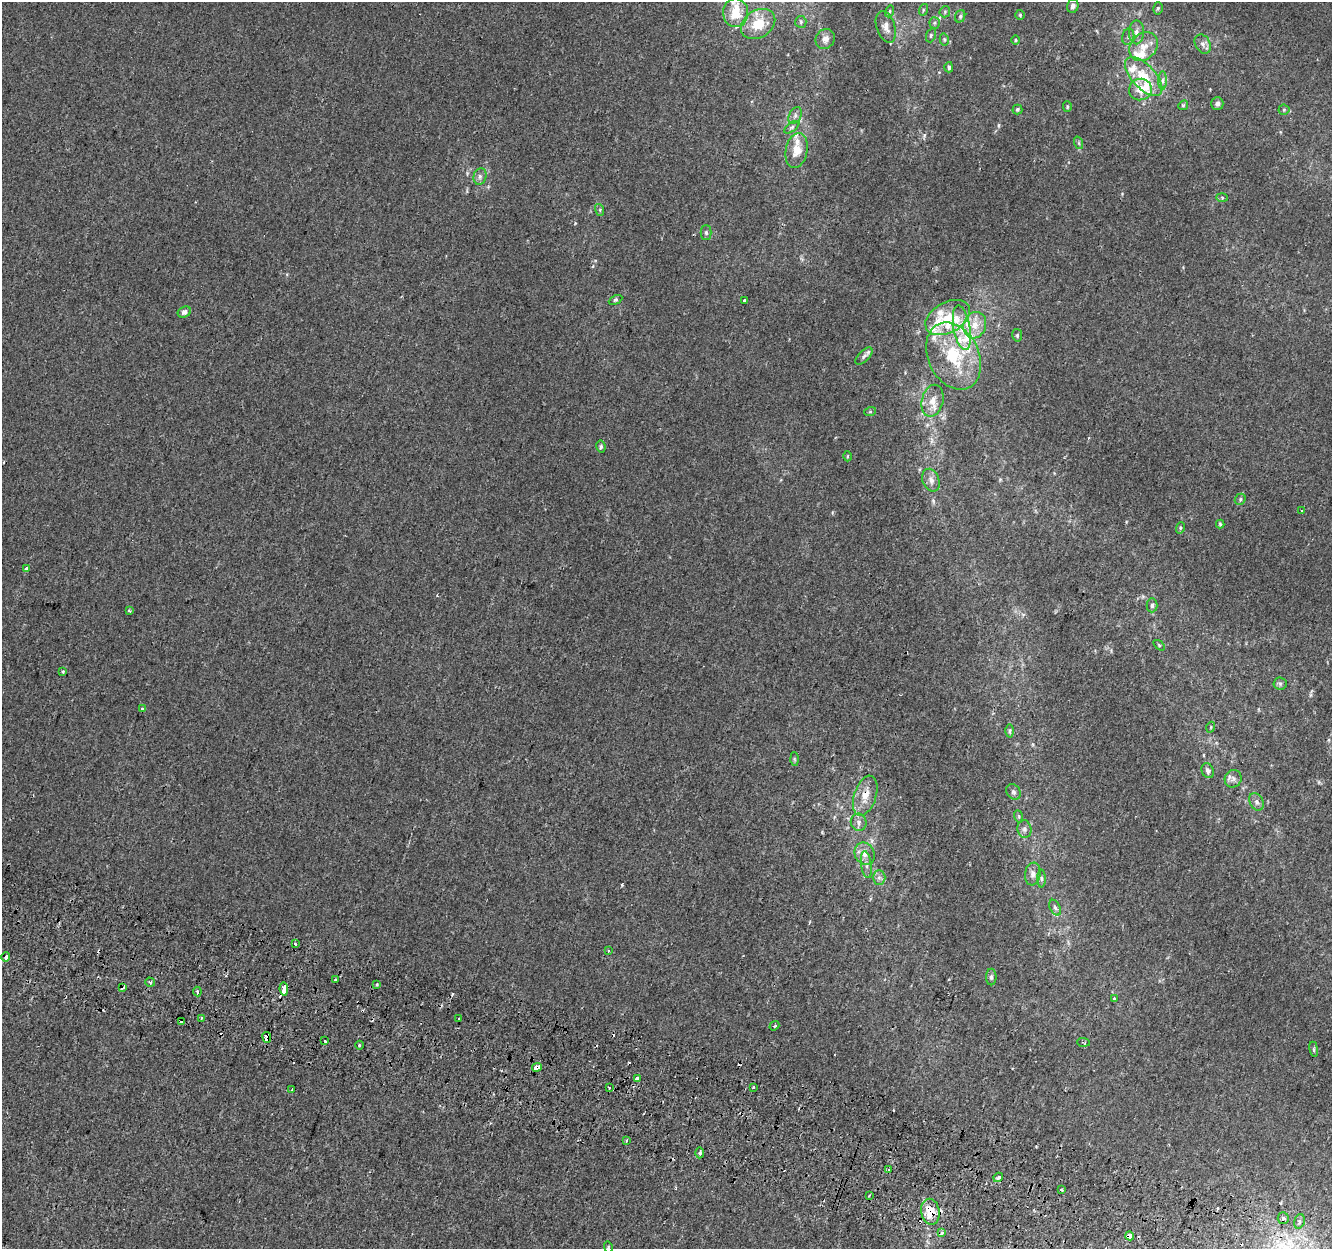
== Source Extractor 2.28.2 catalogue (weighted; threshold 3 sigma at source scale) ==
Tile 6 of 4 x 4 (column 2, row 2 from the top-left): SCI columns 1354-2683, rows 2818-4064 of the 5356 x 5574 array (HDU 1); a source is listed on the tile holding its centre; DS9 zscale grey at full resolution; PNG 1334 x 1251 px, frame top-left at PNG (2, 2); each listed source drawn as its Kron ellipse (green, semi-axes under 4 px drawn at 4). Shown black and unused: <1% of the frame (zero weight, under 2 of 3 exposures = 2% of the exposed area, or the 3 px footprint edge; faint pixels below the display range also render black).
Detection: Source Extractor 2.28.2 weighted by HDU 2 'WHT'; one run over the whole footprint, this tile lists its part. Background 1.95e-05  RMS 0.0028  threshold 0.0126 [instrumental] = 3 sigma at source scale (4.5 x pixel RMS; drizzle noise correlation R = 1.50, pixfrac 1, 0.0396/0.0396 arcsec/px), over >= 5 px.
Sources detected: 151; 16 cosmic-ray / hot-pixel residue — neither listed nor drawn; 19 inside a brighter listed object's ellipse — not listed separately; the other 116 listed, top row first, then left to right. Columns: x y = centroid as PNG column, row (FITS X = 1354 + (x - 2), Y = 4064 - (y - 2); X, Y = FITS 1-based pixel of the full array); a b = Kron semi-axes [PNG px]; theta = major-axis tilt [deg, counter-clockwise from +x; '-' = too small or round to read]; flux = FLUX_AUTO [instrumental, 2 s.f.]
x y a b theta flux
1073 6 7 5 75 0.96
1158 8 6 4 75 0.44
923 10 6 3 72 0.31
889 11 6 4 70 0.36
945 12 6 5 - 0.46
736 13 14 12 -88 5.8
1020 15 5 5 - 0.37
960 16 6 5 - 0.52
801 22 6 5 - 0.52
935 23 5 5 - 0.48
758 24 18 13 33 6.6
886 27 16 9 -71 1.9
1136 32 12 7 90 1.5
931 35 7 4 72 0.51
1128 37 8 6 75 0.78
825 39 10 9 - 1.7
944 39 6 4 -78 0.39
1015 40 5 3 - 0.28
1203 44 10 7 -62 1.2
1144 47 16 12 46 3.6
949 67 5 4 - 0.5
1144 76 24 11 -47 8.4
1163 81 9 4 90 0.9
1140 89 11 10 - 3.4
1217 104 6 6 - 0.82
1183 105 5 4 - 0.37
1067 107 5 4 - 0.39
1017 110 5 5 - 0.45
1284 110 5 5 - 0.43
795 115 9 6 64 0.88
792 127 9 4 36 0.6
1079 143 6 4 -71 0.4
797 150 18 11 79 3.7
480 176 8 6 76 0.93
1222 197 5 4 - 0.3
600 210 6 4 -73 0.35
706 233 7 5 -89 0.53
615 300 7 4 26 0.43
745 300 4 3 - 2
184 312 7 5 27 0.98
948 318 24 15 29 6.7
975 325 13 11 71 3.8
962 328 22 8 -80 4.4
1017 335 6 5 - 0.46
864 356 11 5 45 0.88
954 356 35 25 -64 17
932 401 16 10 77 3
870 412 6 4 19 0.32
601 447 6 4 -79 0.5
848 456 5 3 - 0.26
931 480 12 8 -68 1.5
1240 499 6 5 - 0.48
1302 511 3 3 - 1.5
1220 524 4 4 - 0.34
1180 528 6 3 72 0.38
27 569 4 3 - 2.1
1152 605 7 5 90 0.69
129 611 3 3 - 0.51
1159 645 6 3 -37 0.3
63 671 3 3 - 0.31
1280 684 6 6 - 0.57
142 709 4 3 - 0.58
1211 727 5 3 - 0.25
1009 731 6 4 89 0.49
794 759 7 4 -88 0.42
1208 771 8 6 -65 0.92
1233 779 9 8 - 1.1
1013 792 8 6 -51 0.79
865 796 21 11 72 4.1
1257 802 9 6 -64 1
1018 816 6 4 -70 0.38
859 822 9 8 - 1.2
1024 829 9 7 -81 0.9
865 854 11 9 -57 2.1
866 865 14 5 -82 1.3
1033 874 11 8 82 1.4
879 878 7 6 - 0.94
1041 879 9 4 -89 0.57
1055 908 8 5 -62 0.65
295 944 3 3 - 0.96
608 951 3 3 - 0.33
6 957 5 3 - 11
991 977 8 5 90 0.64
336 980 3 3 - 1.2
150 982 5 4 - 0.53
377 984 3 3 - 1.3
122 987 4 3 - 1
284 989 6 4 -81 92
197 991 5 3 - 0.37
1114 999 3 3 - 0.38
201 1018 3 3 - 1.2
459 1018 3 2 - 0.35
182 1022 4 3 - 4.7
774 1026 5 3 - 0.43
267 1037 5 4 - 3.2
325 1041 3 3 - 0.74
1083 1042 6 3 -4 0.29
360 1045 4 3 - 0.33
1314 1049 8 4 -82 0.43
537 1067 5 4 - 4.4
637 1079 4 3 - 13
609 1087 3 3 - 1.6
753 1087 3 2 - 0.45
292 1089 3 2 - 0.32
626 1141 4 2 - 0.3
700 1153 5 3 - 0.47
889 1170 3 3 - 0.94
998 1177 5 4 - 0.88
1061 1190 3 3 - 0.31
869 1196 3 2 - 0.24
930 1212 13 9 -80 6
1283 1218 6 5 - 0.9
1299 1221 7 5 74 1.1
942 1233 3 3 - 1.2
1130 1236 4 4 - 3.4
608 1247 6 3 -73 0.32
Overlapping masked pixels (flux is a lower limit): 7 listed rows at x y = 865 796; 122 987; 284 989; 267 1037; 537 1067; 930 1212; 1130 1236